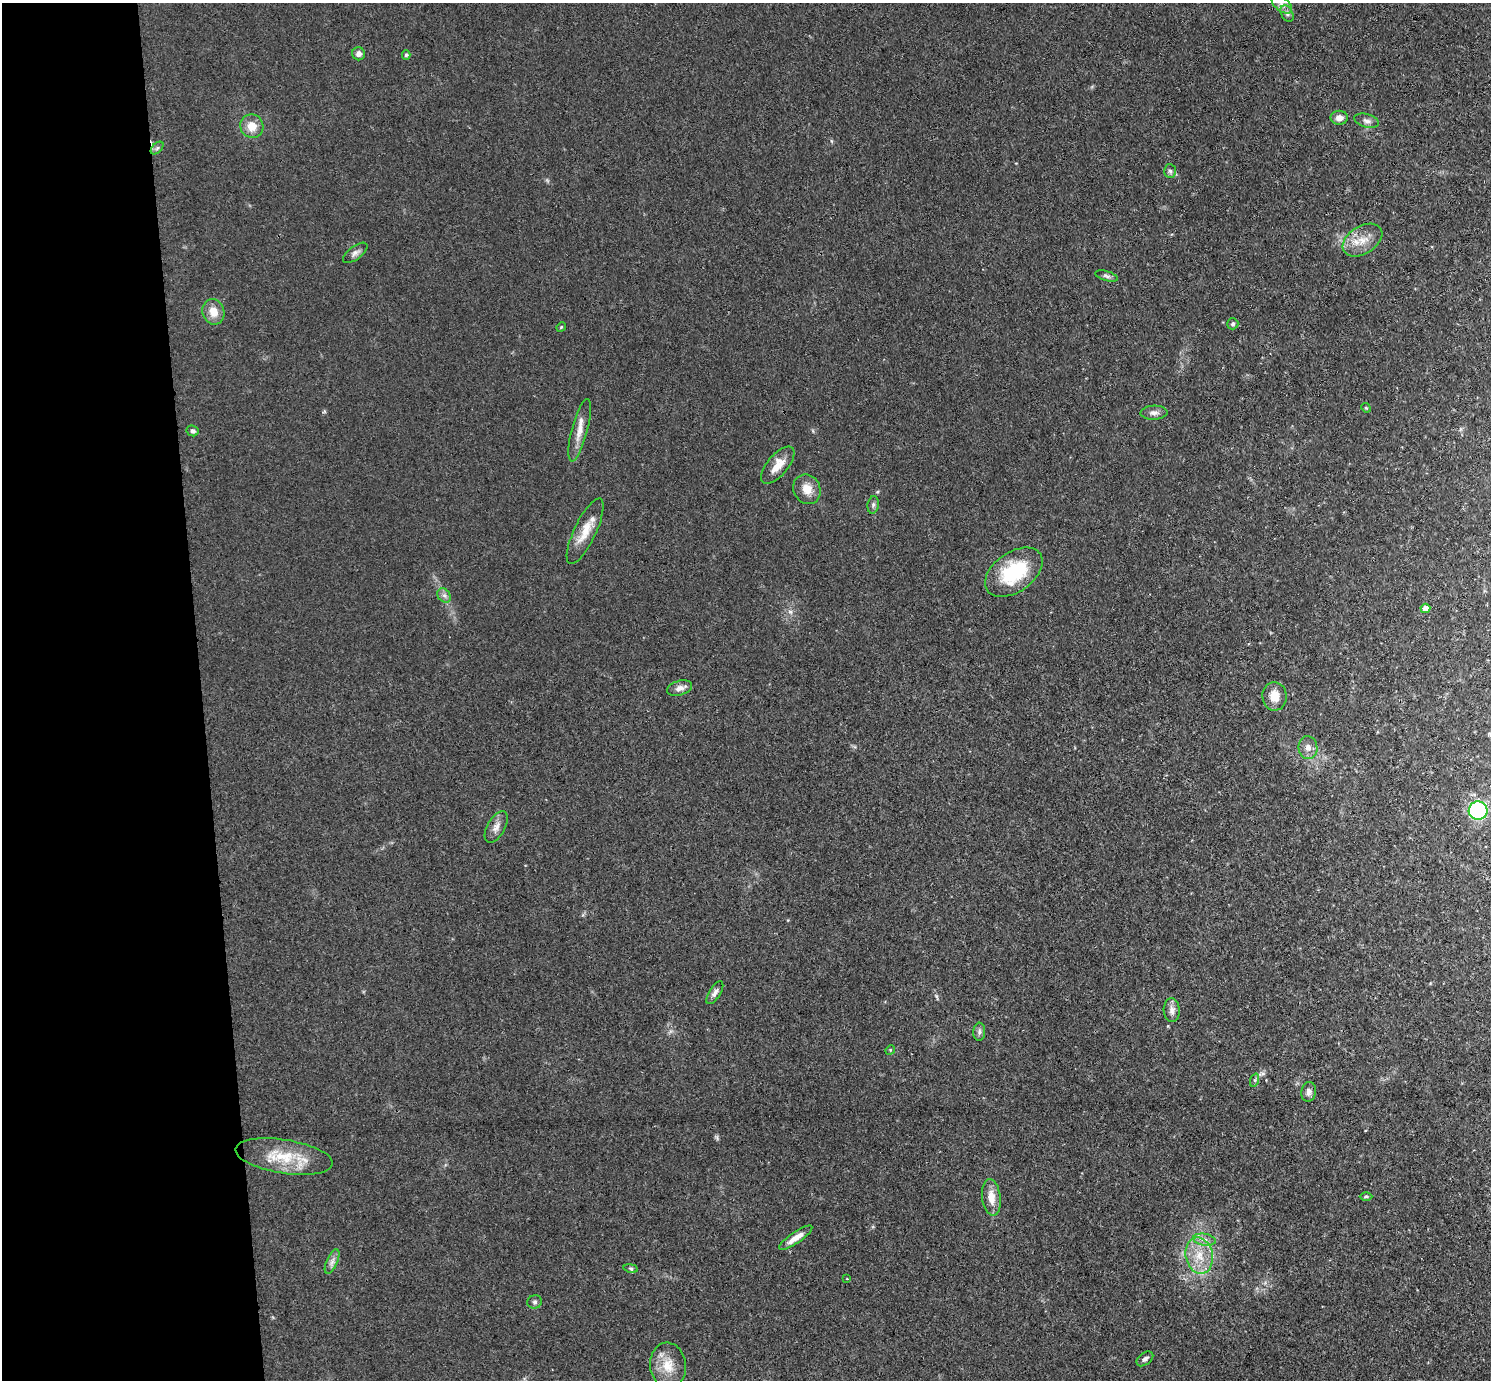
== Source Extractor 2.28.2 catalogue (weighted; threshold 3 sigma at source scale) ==
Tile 4 of 3 x 3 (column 1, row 2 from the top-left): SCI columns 57-1545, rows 1512-2889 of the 4579 x 4505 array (HDU 1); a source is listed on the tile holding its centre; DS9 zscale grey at full resolution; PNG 1493 x 1382 px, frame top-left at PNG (2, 3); each listed source drawn as its Kron ellipse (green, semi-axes under 4 px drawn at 4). Shown black and unused: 13% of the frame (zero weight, under 3 of 4 exposures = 5% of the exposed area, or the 3 px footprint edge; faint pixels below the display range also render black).
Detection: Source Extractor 2.28.2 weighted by HDU 2 'WHT'; one run over the whole footprint, this tile lists its part. Background 0.0693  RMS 0.0067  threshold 0.0303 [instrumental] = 3 sigma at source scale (4.5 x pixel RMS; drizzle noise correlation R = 1.50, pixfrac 1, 0.05/0.05 arcsec/px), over >= 5 px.
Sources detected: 51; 2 inside a brighter listed object's ellipse — not listed separately; the other 49 listed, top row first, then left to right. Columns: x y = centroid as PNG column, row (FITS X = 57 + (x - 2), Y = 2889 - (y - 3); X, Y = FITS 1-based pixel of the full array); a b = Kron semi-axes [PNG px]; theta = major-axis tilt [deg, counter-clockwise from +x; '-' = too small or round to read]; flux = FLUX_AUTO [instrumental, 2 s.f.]
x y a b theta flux
1282 4 12 6 -39 4.2
1287 14 9 5 -63 2.1
358 54 6 6 - 3.1
406 55 5 4 - 0.94
1339 118 8 7 - 4.6
1366 121 12 6 -15 2.7
252 126 12 11 - 9
157 148 7 4 45 1.5
1170 171 7 6 - 1.7
1362 240 22 14 32 11
355 253 14 6 37 2.9
1106 276 11 5 -16 1.7
213 312 13 11 -71 8.4
1233 324 6 5 - 1.4
561 327 5 4 - 0.73
1366 408 5 4 - 0.74
1154 413 13 7 2 3.1
580 430 32 8 75 8.3
192 431 6 5 - 1.8
778 465 23 10 50 9.9
807 489 15 13 -60 8.6
873 505 9 5 81 1.7
585 531 36 11 64 12
1014 572 32 20 35 42
444 595 8 6 -52 2.3
1425 608 5 4 - 6.4
679 688 13 7 16 4.2
1275 696 14 12 -84 9.1
1308 748 11 9 -81 4.4
1478 810 9 9 - 76
496 827 17 9 60 4.9
715 993 13 5 58 2.8
1172 1010 12 8 -87 4
979 1032 9 6 87 1.7
890 1050 5 4 - 0.73
1255 1080 7 4 71 1.2
1309 1092 10 7 82 2.9
284 1156 49 17 -9 26
991 1197 18 9 -83 8.5
1366 1197 6 4 0 1
796 1238 20 5 34 6.6
1204 1240 11 6 -10 3.4
1199 1256 18 13 -78 15
332 1262 13 5 66 3.1
631 1268 7 3 -9 1
847 1279 3 2 - 0.56
535 1302 7 6 - 1.7
1145 1359 9 6 38 2.2
668 1366 23 18 -83 14
Isophote crosses this tile's border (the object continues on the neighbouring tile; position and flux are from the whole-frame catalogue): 1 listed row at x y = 1282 4